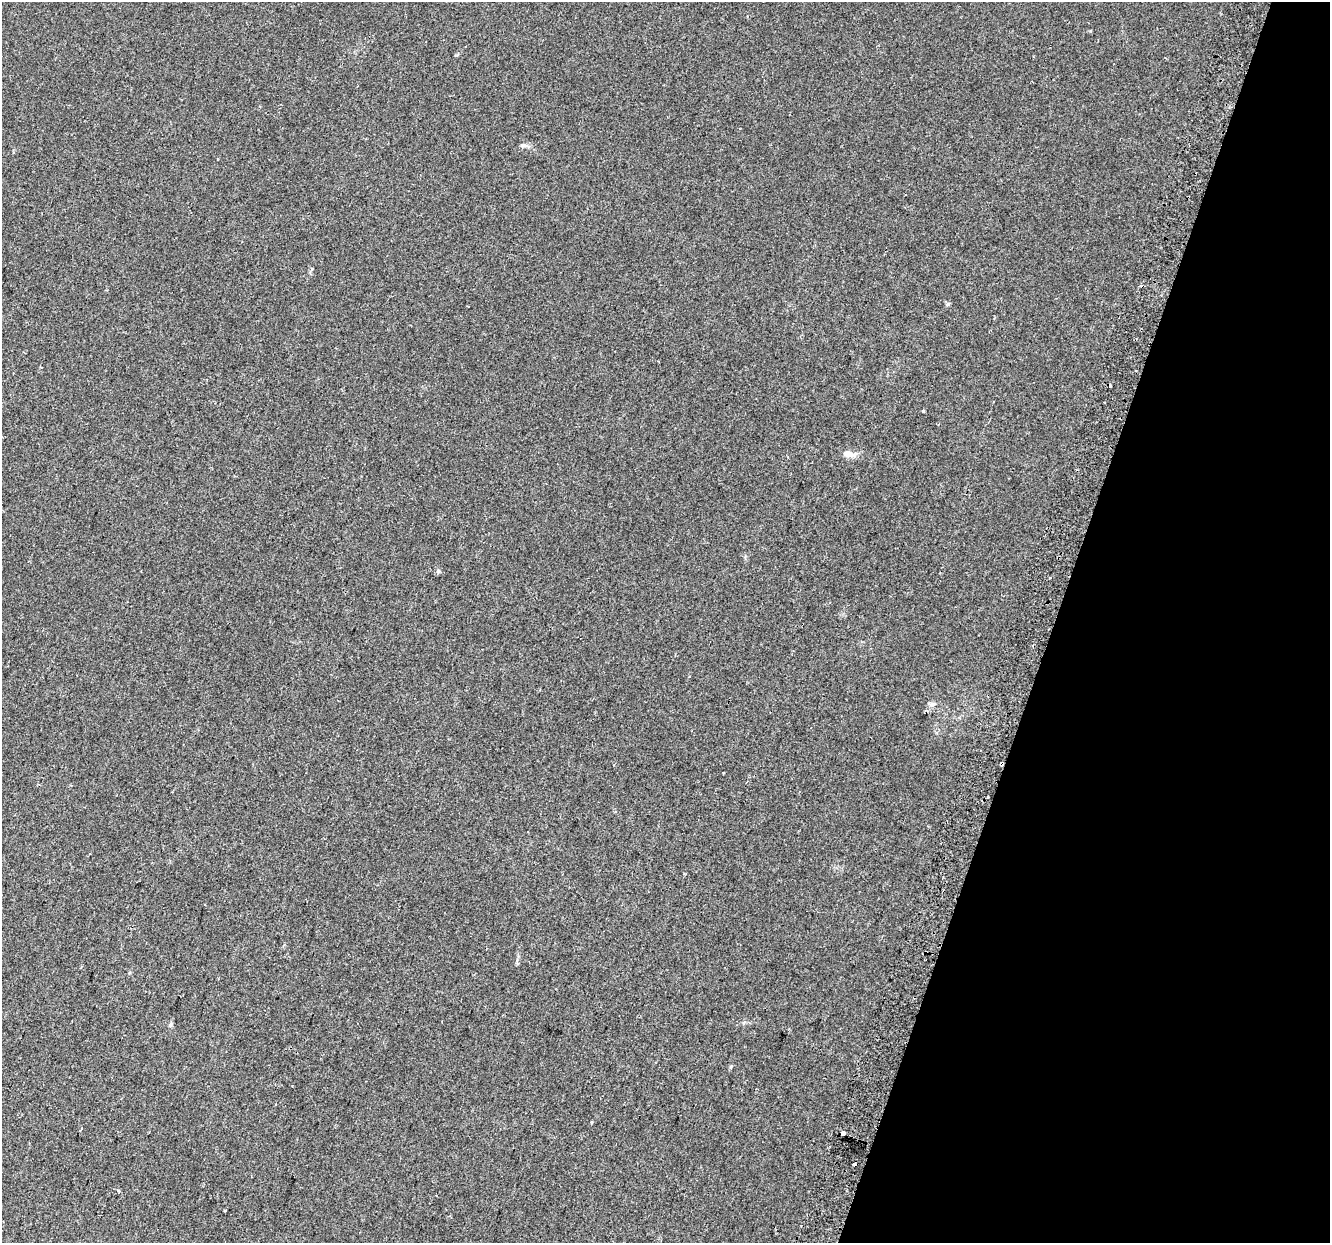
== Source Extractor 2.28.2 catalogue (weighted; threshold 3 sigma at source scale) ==
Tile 8 of 4 x 4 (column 4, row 2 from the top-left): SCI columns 4047-5374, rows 2828-4068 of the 5427 x 5594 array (HDU 1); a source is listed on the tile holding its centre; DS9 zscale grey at full resolution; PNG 1332 x 1245 px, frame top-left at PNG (2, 2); no overlay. Shown black and unused: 21% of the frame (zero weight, under 2 of 3 exposures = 4% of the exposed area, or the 3 px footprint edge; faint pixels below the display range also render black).
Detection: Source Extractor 2.28.2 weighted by HDU 2 'WHT'; one run over the whole footprint, this tile lists its part. Background 0.0371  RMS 0.0054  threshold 0.0245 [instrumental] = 3 sigma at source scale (4.5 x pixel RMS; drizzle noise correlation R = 1.50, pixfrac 1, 0.0396/0.0396 arcsec/px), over >= 5 px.
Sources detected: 13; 2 cosmic-ray / hot-pixel residue — not listed; the other 11 listed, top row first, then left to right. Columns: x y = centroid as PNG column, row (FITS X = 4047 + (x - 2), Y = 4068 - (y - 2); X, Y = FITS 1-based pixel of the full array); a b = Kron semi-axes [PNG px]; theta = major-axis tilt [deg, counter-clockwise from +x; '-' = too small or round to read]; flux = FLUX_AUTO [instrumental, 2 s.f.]
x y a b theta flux
524 145 11 4 -10 1.2
923 411 3 3 - 1.3
848 454 17 7 -6 4.3
438 571 5 5 - 0.86
1002 764 3 3 - 9
724 773 3 2 - 0.47
170 1025 7 5 72 1
731 1067 5 4 - 0.66
843 1133 4 3 - 10
855 1164 4 3 - 5.2
119 1191 5 3 - 0.53
Overlapping masked pixels (flux is a lower limit): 2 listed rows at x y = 1002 764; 855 1164
Unlisted compact peaks at least as high as the median listed source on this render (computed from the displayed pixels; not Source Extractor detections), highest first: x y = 948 304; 929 703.